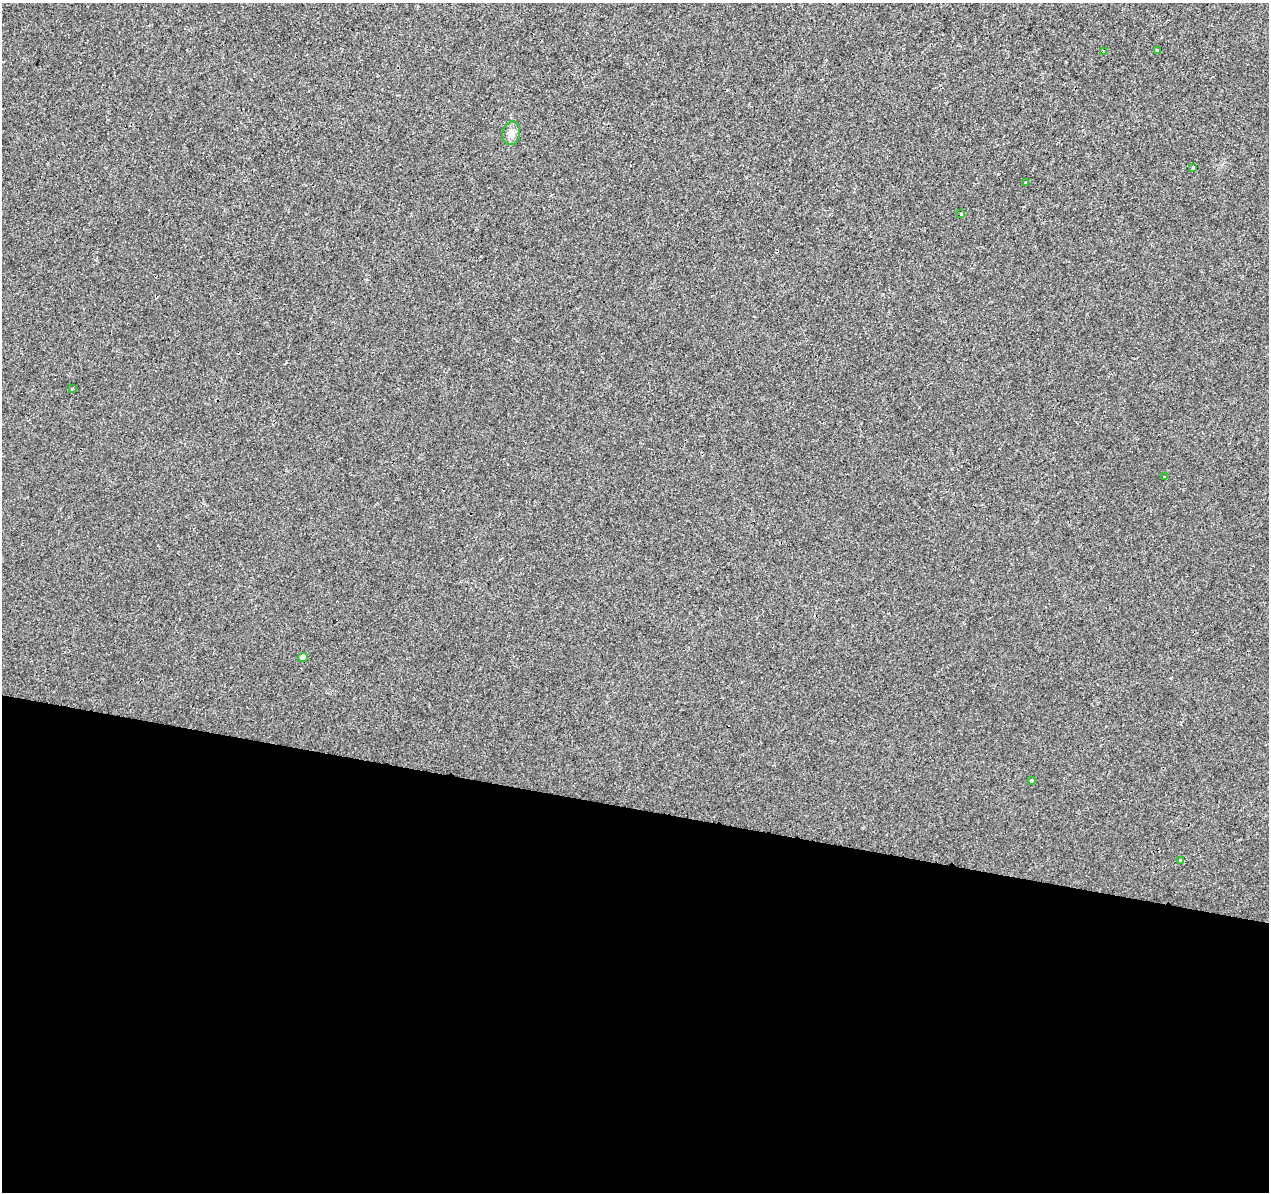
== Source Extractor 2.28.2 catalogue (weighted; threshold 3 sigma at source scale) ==
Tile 14 of 4 x 4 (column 2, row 4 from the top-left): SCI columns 1277-2543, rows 284-1473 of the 5078 x 5267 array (HDU 1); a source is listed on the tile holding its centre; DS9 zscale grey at full resolution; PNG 1271 x 1194 px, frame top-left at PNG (2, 3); each listed source drawn as its Kron ellipse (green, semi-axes under 4 px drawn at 4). Shown black and unused: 32% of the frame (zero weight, under 2 of 3 exposures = <1% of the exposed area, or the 3 px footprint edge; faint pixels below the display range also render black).
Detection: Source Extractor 2.28.2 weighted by HDU 2 'WHT'; one run over the whole footprint, this tile lists its part. Background 0.00233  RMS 0.003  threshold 0.0136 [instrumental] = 3 sigma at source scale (4.5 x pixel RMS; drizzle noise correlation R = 1.50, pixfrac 1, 0.0396/0.0396 arcsec/px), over >= 5 px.
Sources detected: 11; all 11 listed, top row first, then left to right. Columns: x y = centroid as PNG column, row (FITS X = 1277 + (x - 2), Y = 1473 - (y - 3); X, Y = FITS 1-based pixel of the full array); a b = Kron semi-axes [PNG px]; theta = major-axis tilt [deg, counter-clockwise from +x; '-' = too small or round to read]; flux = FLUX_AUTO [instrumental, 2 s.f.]
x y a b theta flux
1157 50 3 3 - 0.65
1103 51 3 3 - 0.78
511 133 12 8 80 1.9
1193 168 4 4 - 0.37
1025 183 3 3 - 3.5
961 214 3 3 - 0.42
72 389 3 2 - 0.34
1165 477 3 3 - 0.34
303 657 5 4 - 0.92
1031 781 3 3 - 0.69
1181 861 4 3 - 1.3